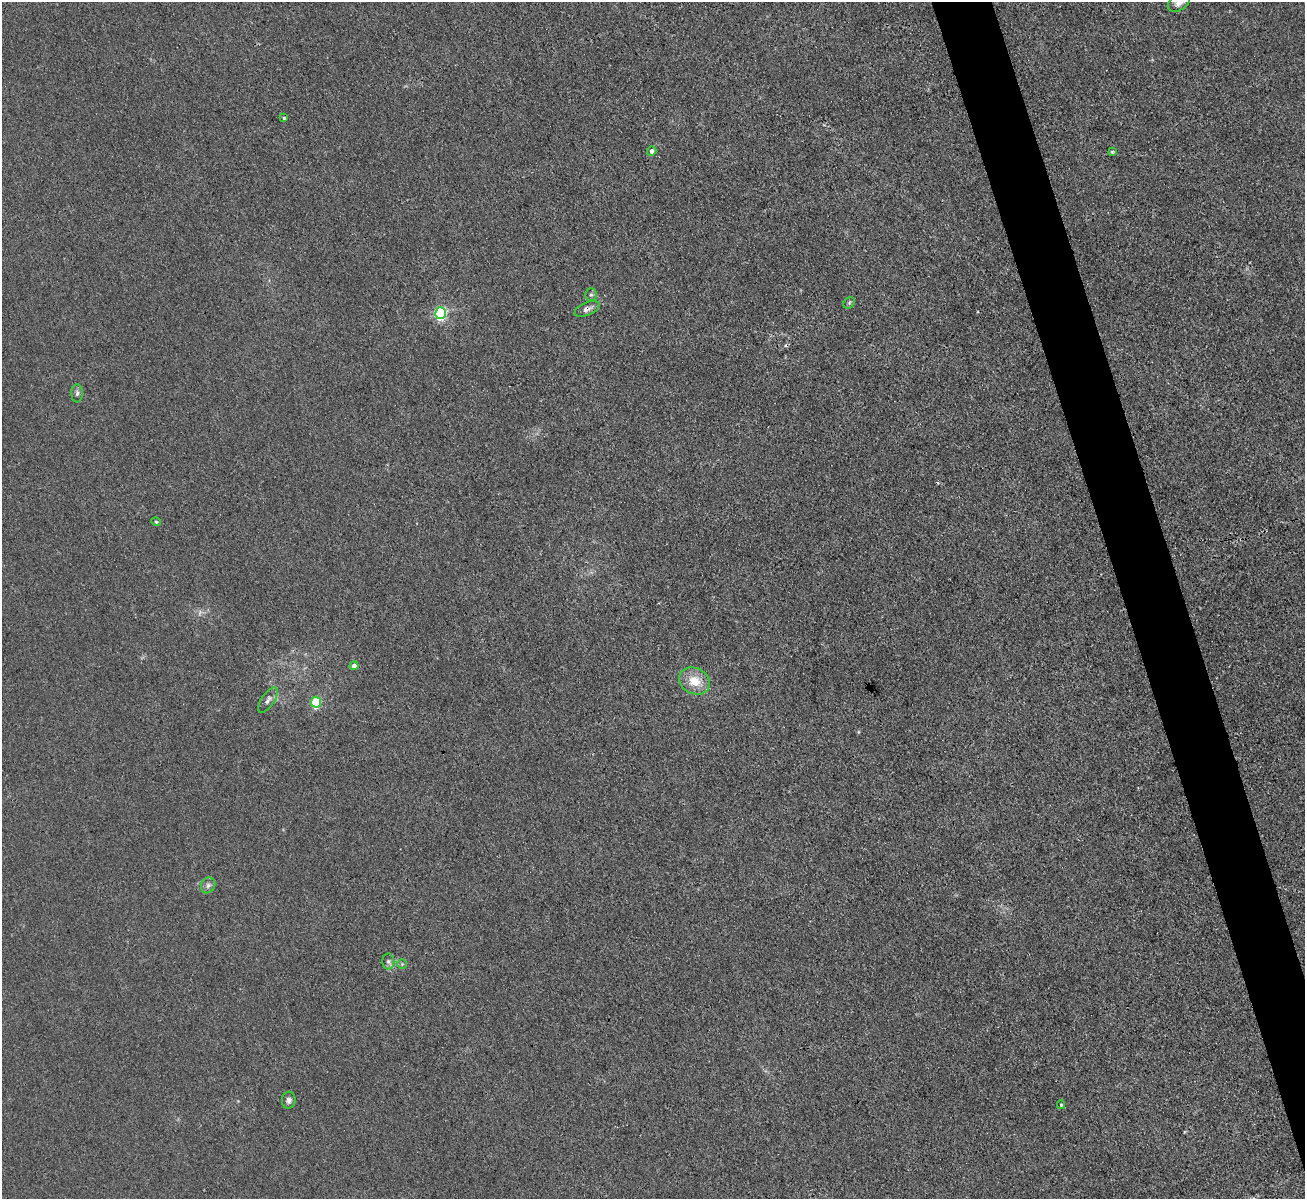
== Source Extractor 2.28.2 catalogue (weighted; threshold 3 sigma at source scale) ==
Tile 6 of 4 x 4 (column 2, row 2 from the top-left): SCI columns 1305-2607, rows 2537-3733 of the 5214 x 5196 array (HDU 1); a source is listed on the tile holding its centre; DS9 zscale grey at full resolution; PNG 1307 x 1201 px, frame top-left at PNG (2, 2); each listed source drawn as its Kron ellipse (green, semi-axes under 4 px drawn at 4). Shown black and unused: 4% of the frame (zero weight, under 3 of 4 exposures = <1% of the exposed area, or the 3 px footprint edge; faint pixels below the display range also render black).
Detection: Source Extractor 2.28.2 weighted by HDU 2 'WHT'; one run over the whole footprint, this tile lists its part. Background 0.0411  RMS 0.0057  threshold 0.0255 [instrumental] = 3 sigma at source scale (4.5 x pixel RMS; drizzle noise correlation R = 1.50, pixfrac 1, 0.05/0.05 arcsec/px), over >= 5 px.
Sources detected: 21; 2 cosmic-ray / hot-pixel residue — neither listed nor drawn; the other 19 listed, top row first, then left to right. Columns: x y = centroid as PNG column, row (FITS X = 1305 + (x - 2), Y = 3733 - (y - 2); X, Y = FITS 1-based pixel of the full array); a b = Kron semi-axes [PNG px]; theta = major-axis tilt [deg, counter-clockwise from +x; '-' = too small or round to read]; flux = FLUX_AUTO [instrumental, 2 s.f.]
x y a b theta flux
1179 3 12 7 32 3.4
284 118 4 3 - 0.98
652 151 5 4 - 2.5
1112 151 3 3 - 1.2
591 295 6 5 - 1
849 303 6 5 - 0.99
587 309 13 6 24 2.7
441 313 6 5 - 88
77 393 9 5 88 1.4
156 522 4 4 - 0.66
354 666 4 4 - 3.1
694 681 16 13 -28 11
268 700 14 6 57 2.7
316 702 5 5 - 32
208 885 8 7 - 1.8
388 961 8 6 90 1.6
402 964 5 5 - 0.8
289 1100 8 7 - 1.9
1061 1105 4 3 - 0.7
Overlapping masked pixels (flux is a lower limit): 1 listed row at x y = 587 309
Isophote crosses this tile's border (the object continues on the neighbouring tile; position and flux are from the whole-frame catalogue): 1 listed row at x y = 1179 3